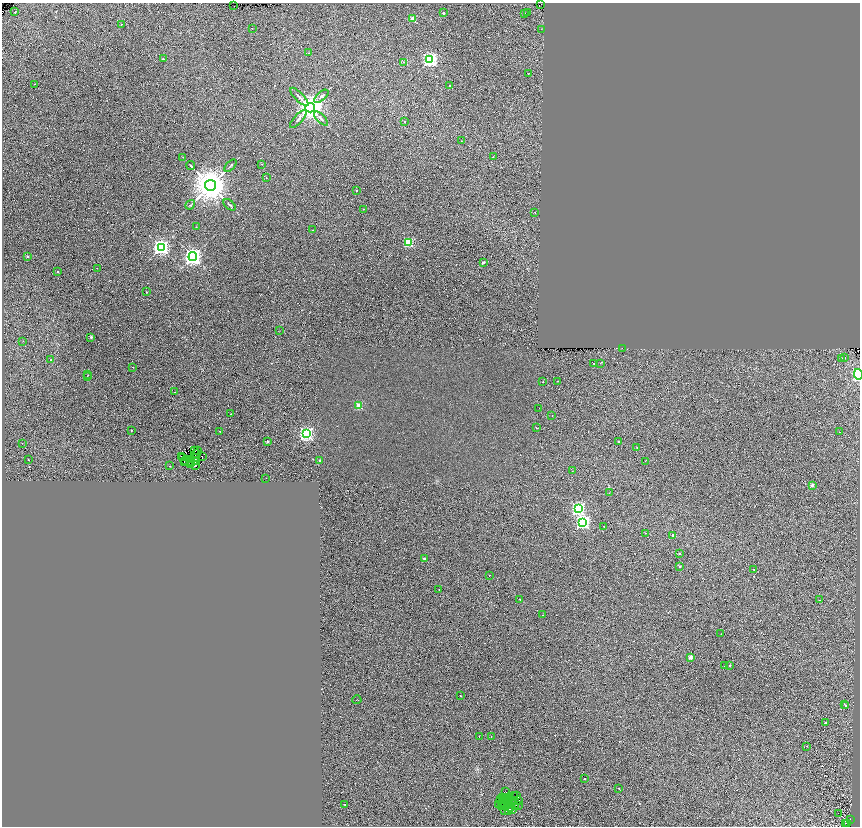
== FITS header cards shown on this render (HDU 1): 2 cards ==
NAXIS1  =                 1716
NAXIS2  =                 1648

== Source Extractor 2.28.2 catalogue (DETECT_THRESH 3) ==
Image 1716 x 1648 px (HDU 1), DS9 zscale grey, zoomed out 1/2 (1 PNG px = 2 x 2 image px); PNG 862 x 828 px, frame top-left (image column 1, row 1647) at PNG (2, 3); each listed source drawn as its Kron ellipse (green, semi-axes under 4 px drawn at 4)
Background 0.0707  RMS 0.065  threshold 0.196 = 3 sigma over >= 5 px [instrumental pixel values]
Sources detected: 216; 66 cannot appear on this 1/2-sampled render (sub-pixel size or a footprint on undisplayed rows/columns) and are neither listed nor drawn; the other 150 listed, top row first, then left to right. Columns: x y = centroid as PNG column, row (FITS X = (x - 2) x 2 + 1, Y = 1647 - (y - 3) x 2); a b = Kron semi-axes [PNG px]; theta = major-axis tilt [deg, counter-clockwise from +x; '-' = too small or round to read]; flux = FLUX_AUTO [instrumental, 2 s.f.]
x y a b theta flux
541 4 2 1 - 8.4
234 6 2 1 - 24
15 12 3 2 - 6.7
528 12 2 1 - 9.6
443 13 2 2 - 43
525 14 2 1 - 20
413 19 2 2 - 340
121 24 2 1 - 4.7
252 28 3 1 - 4.4
542 29 2 1 - 3.3
309 53 3 2 - 3.6
163 59 2 2 - 25
430 60 4 4 - 4000
404 62 3 3 - 12
529 73 2 1 - 3.8
34 84 2 1 - 3.5
450 86 2 2 - 14
321 96 9 3 42 32
299 97 12 3 -45 36
310 108 5 4 - 23000
298 119 11 3 47 38
321 119 9 3 -46 31
405 121 2 2 - 5.3
461 141 2 2 - 3.7
183 157 3 2 - 4.6
493 157 2 2 - 3.6
262 164 2 2 - 4.9
191 165 4 3 - 10
230 166 7 2 46 14
266 178 2 2 - 7.3
210 185 5 5 - 46000
356 191 2 2 - 6.6
190 205 5 3 - 11
230 205 7 2 -40 16
363 209 2 2 - 4
535 212 3 2 - 4.4
196 227 2 2 - 6
313 230 2 1 - 5.3
408 242 3 3 - 880
161 247 4 4 - 5400
27 256 2 2 - 53
193 257 4 4 - 7800
483 262 2 2 - 48
97 268 2 1 - 3
58 272 2 2 - 18
146 292 2 2 - 20
279 331 2 1 - 3.8
91 337 2 2 - 57
23 341 3 2 - 4.6
622 348 2 1 - 110
844 357 3 2 - 9.8
841 358 2 1 - 15
51 360 2 2 - 9.1
594 363 2 2 - 14
600 363 3 2 - 5.5
132 367 2 2 - 4
858 374 5 4 - 1900
88 375 2 1 - 7.2
87 377 2 2 - 22
558 381 2 2 - 13
543 382 2 2 - 4.2
175 392 2 1 - 5.6
359 406 3 2 - 370
539 408 2 1 - 16
231 414 2 1 - 5.7
552 415 2 1 - 3.9
536 428 2 2 - 18
131 430 2 2 - 12
220 431 2 2 - 7.6
839 432 3 1 - 4.4
306 434 4 4 - 4000
267 441 2 2 - 39
618 442 2 2 - 11
22 443 2 2 - 3.5
637 447 2 1 - 3
194 451 2 1 - 1.6
197 451 2 1 - 4
197 453 3 2 - 12
181 456 3 1 - 7.6
202 456 2 1 - 5.4
194 457 2 1 - 4.2
183 458 2 2 - 5.5
189 459 2 1 - 5.7
28 460 2 1 - 8.8
185 460 4 1 - 6.1
320 460 2 2 - 72
645 461 2 2 - 4.8
184 462 2 1 - 1.6
190 462 2 1 - 9
196 462 4 2 - 3.2
191 463 4 2 - 9.9
195 465 2 1 - 6.7
169 466 2 2 - 5.3
572 471 2 1 - 3.5
266 478 2 1 - 9
812 486 2 2 - 110
609 493 2 1 - 2.7
578 509 4 4 - 3000
583 522 4 4 - 3500
603 526 2 1 - 3.3
646 533 2 2 - 6.1
673 535 3 3 - 31
680 554 2 2 - 15
424 559 2 2 - 63
680 566 2 2 - 47
754 570 2 1 - 6.9
489 575 2 1 - 3.2
439 590 2 1 - 4.5
520 599 2 2 - 14
819 600 2 1 - 3.6
543 615 2 2 - 3.9
721 634 2 1 - 3.1
690 657 2 2 - 130
730 665 2 2 - 21
725 666 2 2 - 12
461 696 2 2 - 12
357 700 4 1 - 5.1
844 704 3 3 - 10
846 706 3 3 - 13
826 722 2 2 - 25
479 736 2 1 - 3.2
491 736 2 1 - 5.3
807 746 2 2 - 12
585 779 2 2 - 16
619 788 2 2 - 18
505 792 4 2 - 10
516 795 2 1 - 11
514 796 2 1 - 7.4
503 798 2 1 - 6.1
507 798 2 2 - 1.3
504 799 2 2 - 10
501 800 2 1 - 2.7
509 800 2 1 - 2.9
512 800 2 1 - 5.5
518 800 2 1 - 3.9
507 801 2 1 - 5.2
503 803 3 2 - 9.2
345 804 2 1 - 7
498 804 2 1 - 0.042
518 805 4 1 - 15
502 807 3 2 - 11
509 807 5 3 - 10
516 807 3 1 - 11
509 810 2 1 - 4.4
513 810 2 1 - 6.6
505 811 2 1 - 13
838 813 2 1 - 66
850 819 2 2 - 9.6
846 823 2 1 - 4.9
848 823 2 1 - 6.7
At the frame edge (FLAGS 8, measured only in part): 1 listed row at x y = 858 374
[66 sub-pixel or undisplayed-footprint detections neither listed nor drawn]